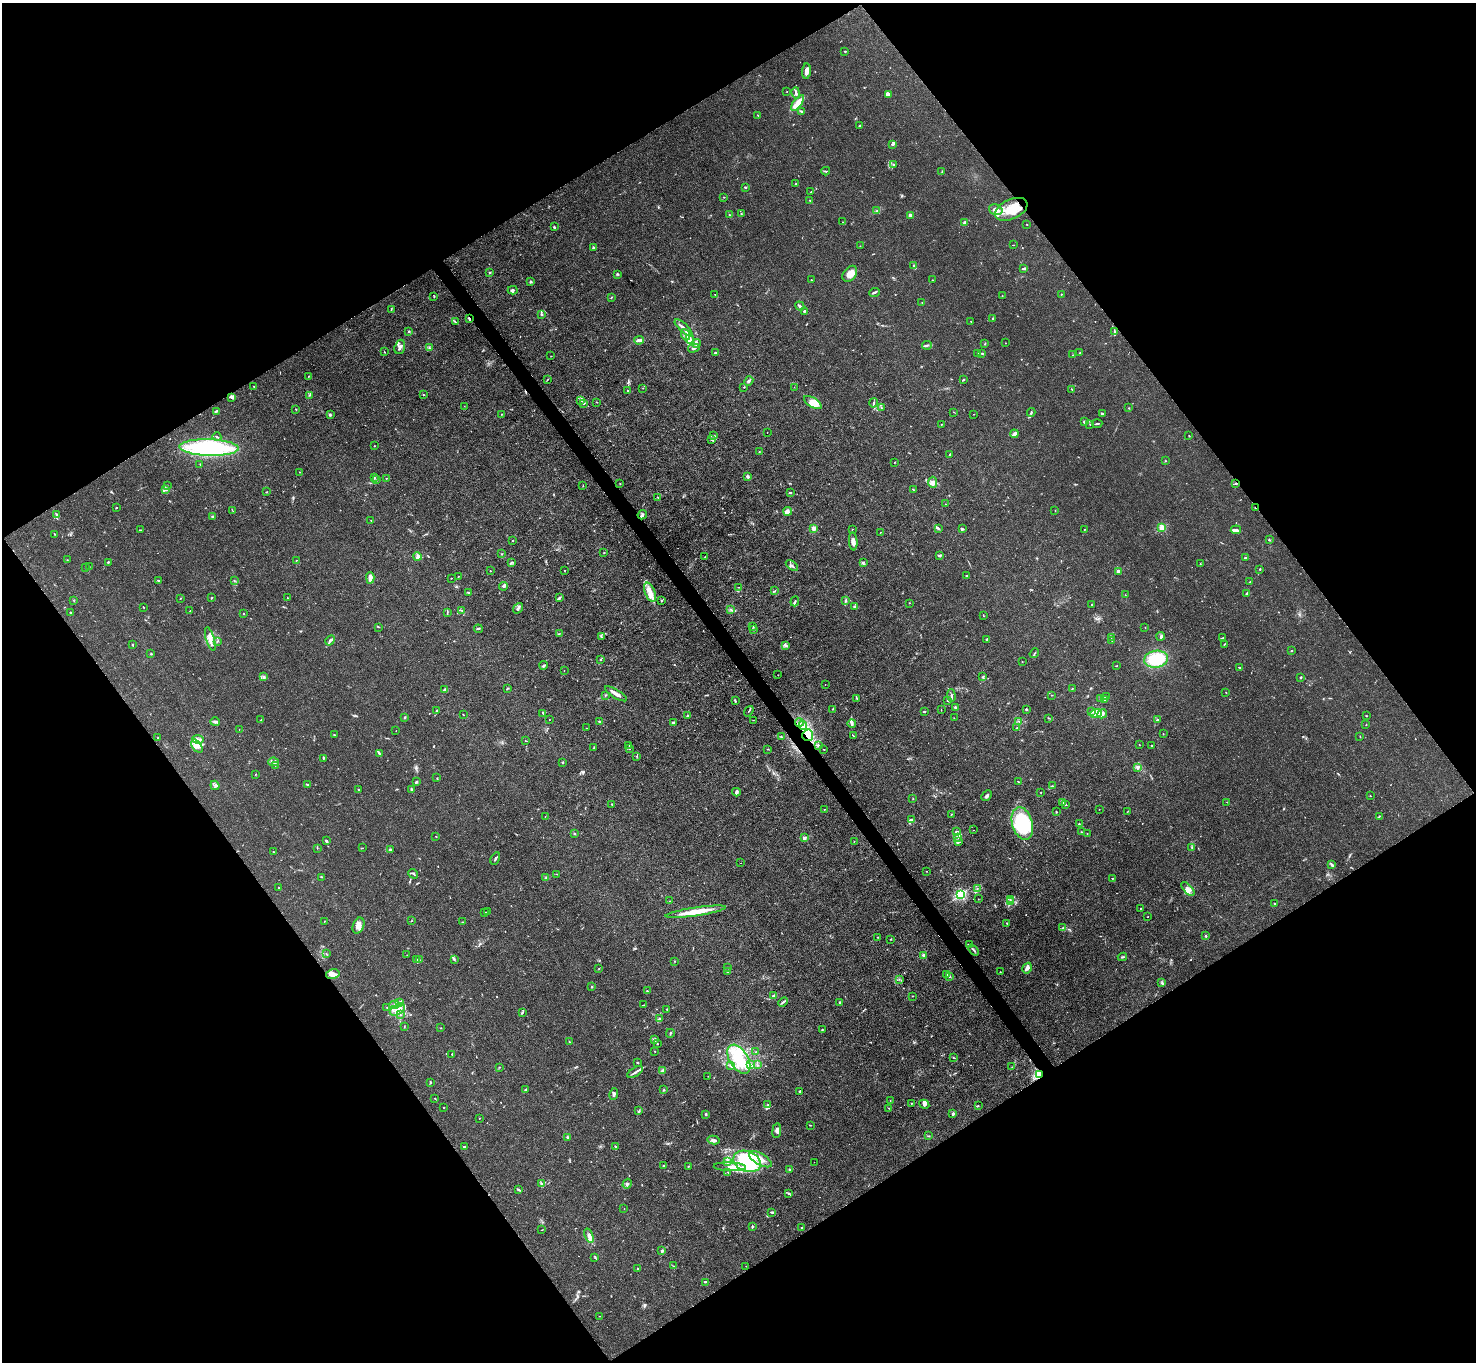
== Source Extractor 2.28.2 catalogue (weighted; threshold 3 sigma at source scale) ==
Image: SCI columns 1-5894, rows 155-5593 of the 5894 x 5887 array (HDU 1 of 3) = the unmasked area's bounding box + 8 px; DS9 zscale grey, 4 x 4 block average (1 PNG px = mean of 4 x 4 image px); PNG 1478 x 1364 px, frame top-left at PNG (2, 3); each listed source drawn as its Kron ellipse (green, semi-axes under 4 px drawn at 4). Shown black and unused: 49% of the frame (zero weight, under 3 of 4 exposures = <1% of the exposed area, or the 3 px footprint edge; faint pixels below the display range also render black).
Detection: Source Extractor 2.28.2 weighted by HDU 2 'WHT'. Background 0.0269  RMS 0.0028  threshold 0.0124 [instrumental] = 3 sigma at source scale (4.5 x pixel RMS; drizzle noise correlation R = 1.50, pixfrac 1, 0.05/0.05 arcsec/px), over >= 5 px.
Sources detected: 758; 9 too faint to see at this stretch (4 x 4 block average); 4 inside a brighter object's white glare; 5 cosmic-ray / hot-pixel residue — neither listed nor drawn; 26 coinciding with a brighter row at this scale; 60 inside a brighter listed object's ellipse — not listed separately; of the other 654, all 500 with FLUX_AUTO >= 0.532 (the completeness limit of this list) listed and drawn (154 fainter detections not listed), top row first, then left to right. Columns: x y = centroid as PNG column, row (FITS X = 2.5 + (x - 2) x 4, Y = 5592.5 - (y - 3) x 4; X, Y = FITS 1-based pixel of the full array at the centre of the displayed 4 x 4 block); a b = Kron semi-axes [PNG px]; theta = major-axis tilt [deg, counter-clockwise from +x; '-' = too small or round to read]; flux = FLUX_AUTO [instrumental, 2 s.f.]
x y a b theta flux
845 51 2 2 - 1.7
807 71 8 3 86 9.9
787 91 2 2 - 0.57
796 93 6 2 -75 3.1
889 95 2 2 - 1.2
798 103 9 4 53 15
801 111 4 2 - 1.5
758 116 3 2 - 1
859 126 3 2 - 1.1
892 144 3 2 - 3.2
893 164 2 2 - 0.94
826 171 4 2 - 1.5
942 171 3 2 - 0.94
796 184 2 2 - 1.7
745 187 2 2 - 2.1
811 192 2 2 - 1
724 197 2 2 - 1.1
810 200 2 2 - 0.92
1011 209 17 10 25 38
877 210 2 2 - 0.7
996 210 7 5 -20 15
741 214 2 2 - 1.1
729 215 2 2 - 1.2
910 215 2 2 - 11
842 222 2 2 - 0.69
965 223 2 2 - 9.3
1027 224 2 2 - 1.3
554 227 3 2 - 2.5
1013 245 2 2 - 0.74
860 246 2 2 - 0.56
593 248 3 2 - 2
913 266 2 2 - 1.1
1023 269 4 2 - 2.3
490 273 2 2 - 1.4
617 274 3 2 - 1
850 274 9 6 52 13
811 280 2 2 - 0.78
932 280 2 2 - 0.82
531 282 3 3 - 2
513 290 5 3 - 3.2
874 292 5 2 - 3.2
715 294 3 2 - 0.62
1062 294 2 2 - 0.71
434 296 3 2 - 0.73
1002 296 2 2 - 0.57
611 297 4 2 - 1.2
922 302 2 2 - 0.7
800 306 5 2 - 3.8
391 309 3 2 - 0.95
804 311 2 2 - 2.4
541 314 3 2 - 2
469 319 2 2 - 5.2
992 319 3 2 - 1.5
971 321 2 2 - 0.76
455 322 4 2 - 1.6
684 328 11 2 -44 6.3
409 331 3 2 - 1.2
1114 332 4 2 - 2.6
685 335 6 4 -69 6.7
690 339 4 2 - 6.5
639 340 5 2 - 5.5
697 343 4 2 - 1.9
1005 343 2 2 - 0.87
985 344 2 2 - 1
927 345 5 2 - 2.4
400 347 7 5 72 7.1
429 348 2 2 - 1.7
694 348 6 2 16 2.8
384 352 2 2 - 0.76
715 353 2 2 - 2.3
978 353 3 2 - 1.3
981 353 2 2 - 0.9
1080 353 2 2 - 0.99
1073 355 2 2 - 0.57
551 356 2 2 - 0.78
308 376 2 2 - 0.72
548 379 2 2 - 0.7
964 379 3 2 - 1.2
749 381 5 3 - 2.9
254 386 2 2 - 0.57
744 387 3 2 - 0.84
794 387 2 2 - 0.54
643 388 2 2 - 0.61
1072 389 2 2 - 1.1
628 390 2 2 - 0.84
309 395 2 2 - 1
424 395 2 2 - 0.64
231 397 3 2 - 2.8
581 401 3 2 - 1.2
597 402 2 2 - 0.55
813 402 10 4 -32 15
584 403 3 2 - 2.7
874 403 5 2 - 2.4
464 406 2 2 - 0.56
881 407 2 2 - 1.2
1129 408 2 2 - 0.73
296 409 2 2 - 0.96
216 411 2 2 - 1.5
954 412 2 2 - 0.63
1031 412 4 2 - 2.2
330 414 3 2 - 1.5
501 414 2 2 - 0.74
974 414 2 2 - 0.68
1102 414 3 2 - 3
1084 422 3 2 - 3.9
941 424 2 2 - 0.76
1090 424 2 2 - 0.96
1097 424 5 2 - 1.8
767 432 2 2 - 0.64
1014 434 4 2 - 6.2
714 436 4 2 - 1.8
1189 436 2 2 - 1.1
217 437 4 2 - 2.5
712 440 3 2 - 1.6
374 446 2 2 - 1.1
209 448 29 8 -2 220
759 451 2 2 - 1
950 454 2 2 - 2.3
1165 461 2 2 - 1.3
894 462 3 2 - 0.61
200 464 2 2 - 0.89
299 472 2 2 - 0.6
748 476 2 2 - 14
374 478 2 2 - 1.6
386 478 3 2 - 0.86
377 480 2 2 - 0.95
933 482 5 4 - 6.5
620 483 2 2 - 1.1
1236 483 2 2 - 2.7
167 485 2 2 - 0.85
583 486 2 2 - 0.74
165 490 4 2 - 2.9
913 490 4 2 - 1.2
266 492 2 2 - 1.1
790 492 3 2 - 1.4
658 497 2 2 - 0.88
946 504 2 2 - 0.78
116 508 2 2 - 1.1
1255 508 2 2 - 1.4
1055 510 2 2 - 0.54
233 511 3 2 - 0.78
787 511 4 3 - 7.7
57 515 4 3 - 2.7
642 515 5 4 - 4
212 517 2 2 - 3.3
371 520 2 2 - 0.79
1162 527 2 2 - 89
813 528 4 3 - 5.6
939 528 3 2 - 1.4
852 529 2 2 - 0.55
962 529 2 2 - 1.1
1084 529 2 2 - 0.77
140 530 2 2 - 1.3
1236 530 5 3 - 4.2
880 532 2 2 - 1.1
54 534 2 2 - 0.9
1269 540 3 2 - 1.2
513 541 2 2 - 1.3
853 541 9 3 -86 7.4
604 552 2 2 - 2
501 554 2 2 - 0.75
940 555 3 2 - 3.5
417 556 4 3 - 4.7
705 557 2 2 - 0.97
1245 558 3 2 - 1.2
67 560 2 2 - 0.59
296 561 2 2 - 0.95
108 562 3 2 - 1.3
511 562 3 2 - 1.7
863 563 3 2 - 1.8
1200 564 2 2 - 0.55
792 566 7 2 -34 3.2
86 567 2 2 - 0.83
89 567 2 2 - 1
1260 569 2 2 - 1.2
564 570 2 2 - 0.58
490 571 2 2 - 0.73
1118 571 2 2 - 18
458 576 2 2 - 0.63
966 576 2 2 - 1.9
370 578 6 3 -88 12
451 578 2 2 - 0.78
234 580 2 2 - 0.74
159 581 2 2 - 1.1
1250 582 2 2 - 0.74
504 586 4 2 - 3
738 587 2 2 - 0.75
775 590 2 2 - 0.96
468 592 3 2 - 1.9
650 592 10 5 -67 15
1247 594 3 3 - 1.7
1125 595 2 2 - 0.71
180 598 2 2 - 1.8
211 598 2 2 - 1.1
287 598 2 2 - 0.7
559 598 4 2 - 3.4
74 600 2 2 - 0.57
661 601 3 2 - 1.2
795 601 5 2 - 2.5
845 601 3 2 - 1.6
909 603 2 2 - 0.69
1092 605 2 2 - 1.4
854 606 3 2 - 1.4
144 607 2 2 - 1.1
518 608 6 3 54 4.4
730 609 2 2 - 1
190 611 2 2 - 0.75
462 611 3 2 - 0.93
70 612 2 2 - 1.9
447 612 3 2 - 1.2
243 613 2 2 - 1.1
983 616 2 2 - 0.74
753 626 2 2 - 0.69
379 627 2 2 - 0.87
1145 628 2 2 - 0.73
478 629 4 2 - 1.6
754 630 3 2 - 1.1
559 634 2 2 - 0.58
1161 636 4 3 - 3.4
601 637 4 2 - 2
1111 637 2 2 - 0.81
1223 638 4 2 - 1
210 639 12 4 -73 11
330 640 5 2 - 3.4
987 640 3 2 - 3
1112 641 2 2 - 0.68
217 642 2 2 - 0.64
1224 644 4 2 - 0.87
133 645 2 2 - 1.7
785 646 3 2 - 1.7
1292 651 2 2 - 2.2
1034 653 5 2 - 2
151 654 2 2 - 4.5
600 659 2 2 - 1
1156 659 12 8 10 65
1022 662 2 2 - 0.91
544 665 4 2 - 2.2
1116 666 4 2 - 0.6
1240 667 4 2 - 1.9
564 670 2 2 - 0.55
778 675 2 2 - 0.55
983 676 2 2 - 1
263 677 2 2 - 1.6
1300 677 4 2 - 1.2
825 684 2 2 - 0.61
508 688 2 2 - 0.81
1072 689 3 2 - 1.1
444 690 3 2 - 2
1226 693 2 2 - 0.6
616 694 12 2 -32 12
951 695 6 2 -83 2.4
1051 695 2 2 - 0.65
605 696 2 2 - 0.59
1106 697 2 2 - 0.94
857 698 3 2 - 1
1100 699 3 2 - 1.4
947 700 2 2 - 0.91
1104 700 2 2 - 0.72
735 701 4 2 - 1.4
955 707 2 2 - 3.3
832 709 2 2 - 0.54
436 710 3 2 - 1.6
941 710 3 2 - 0.55
1026 710 3 2 - 2
749 711 6 2 52 1.4
924 712 3 2 - 1.6
1091 712 2 2 - 0.78
1096 713 6 4 21 8.6
543 714 3 2 - 1.9
1102 714 5 3 - 7.9
463 715 3 2 - 0.69
688 716 3 2 - 2.5
1367 716 2 2 - 0.6
405 717 3 2 - 0.92
954 718 2 2 - 0.77
1048 718 3 2 - 1
261 720 2 2 - 0.68
549 720 2 2 - 0.69
753 720 2 2 - 0.58
1157 720 2 2 - 6.7
1019 721 3 2 - 0.86
215 722 4 3 - 3.7
600 722 4 2 - 2.2
799 722 4 2 - 2.9
673 723 3 2 - 3.1
852 723 4 2 - 5.3
1366 725 2 2 - 0.84
803 726 4 3 - 4.7
586 728 2 2 - 0.53
1016 728 3 2 - 0.69
239 730 2 2 - 0.59
396 731 2 2 - 0.74
334 734 2 2 - 0.54
1163 734 2 2 - 0.68
808 735 5 5 - 12
853 736 2 2 - 0.94
1360 736 2 2 - 1
781 737 3 2 - 1.3
158 738 2 2 - 1.5
198 739 5 3 - 5.8
526 741 3 2 - 0.73
1139 744 2 2 - 0.61
629 745 2 2 - 0.54
818 745 4 2 - 2.3
197 746 7 4 -51 9.3
1152 746 2 2 - 0.98
594 748 2 2 - 1.1
630 749 2 2 - 0.53
767 749 2 2 - 0.64
824 749 3 2 - 0.84
379 753 4 2 - 2
637 756 2 2 - 0.81
324 758 2 2 - 1.3
274 762 5 2 - 3.3
563 762 3 2 - 1.5
275 765 3 2 - 1.2
1138 768 3 2 - 2
256 774 2 2 - 0.75
437 778 2 2 - 0.71
417 781 3 2 - 1.7
1018 782 2 2 - 0.92
307 784 2 2 - 1.7
215 785 5 3 - 3.3
1052 786 2 2 - 0.99
358 789 2 2 - 1
411 789 3 2 - 2.6
736 792 4 3 - 3
1041 793 2 2 - 0.67
987 796 6 2 46 3.3
1370 796 2 2 - 0.95
913 798 2 2 - 0.61
1227 802 2 2 - 0.63
1062 803 3 2 - 1.5
612 804 2 2 - 1.3
1066 804 2 2 - 0.73
824 809 2 2 - 0.85
1099 809 2 2 - 0.73
1128 811 3 2 - 0.76
1056 812 2 2 - 2.6
951 814 2 2 - 1.1
545 816 2 2 - 0.75
1379 816 3 2 - 1.2
912 820 4 2 - 3.1
1022 823 17 10 -75 150
1079 824 2 2 - 0.98
974 830 2 2 - 1.5
956 832 4 2 - 2.1
1082 832 2 2 - 0.61
575 834 2 2 - 1.5
1087 834 2 2 - 1.1
436 836 2 2 - 0.72
804 838 2 2 - 25
958 838 3 2 - 1.3
326 841 2 2 - 2.9
854 842 2 2 - 0.83
958 842 3 2 - 1.7
317 848 2 2 - 1
362 848 2 2 - 0.54
1192 848 3 2 - 1.9
390 850 3 3 - 3.2
273 852 2 2 - 0.78
495 859 6 2 63 2.5
741 863 2 2 - 0.66
1332 865 4 2 - 3.1
926 871 2 2 - 0.6
413 874 5 2 - 2.1
557 874 2 2 - 0.54
322 877 3 2 - 1
546 877 2 2 - 1.3
1112 878 2 2 - 0.84
278 887 2 2 - 1.9
977 888 2 2 - 0.72
1188 889 8 3 -48 6.9
960 895 2 2 - 210
978 899 2 2 - 0.61
1010 900 2 2 - 1.1
669 901 2 2 - 0.59
1010 902 3 2 - 1.6
1275 904 3 2 - 2.3
1140 909 2 2 - 0.93
485 912 2 2 - 1.1
487 912 2 2 - 1.1
696 912 30 4 8 29
1148 917 2 2 - 1.3
324 921 2 2 - 0.74
411 921 2 2 - 0.82
462 922 2 2 - 0.65
1007 923 2 2 - 1.2
358 926 8 5 68 10
1062 928 3 2 - 1.9
1205 936 2 2 - 2
878 937 2 2 - 0.92
891 939 3 2 - 0.78
969 944 3 2 - 1.5
974 950 6 2 -52 3
326 954 2 2 - 0.87
407 955 2 2 - 0.6
924 955 2 2 - 19
1122 957 5 2 - 1.7
416 960 4 2 - 2.2
419 960 2 2 - 1.4
454 960 2 2 - 0.73
674 961 2 2 - 0.68
727 967 2 2 - 0.73
1027 968 5 3 - 8.3
599 969 2 2 - 0.56
728 971 3 2 - 2
1000 972 2 2 - 0.61
333 974 6 5 - 10
946 974 2 2 - 0.65
949 976 3 3 - 2.4
899 979 2 2 - 0.55
1161 983 2 2 - 0.87
592 987 2 2 - 1.2
647 991 3 2 - 1.1
774 996 3 2 - 6.4
913 996 2 2 - 1.1
783 1002 5 2 - 2.3
399 1003 3 2 - 1.6
840 1003 2 2 - 2.5
394 1005 5 2 - 3.5
643 1005 3 2 - 0.71
387 1007 2 2 - 0.57
667 1009 2 2 - 0.84
397 1010 8 5 30 14
522 1013 3 2 - 2.6
400 1015 2 2 - 0.94
659 1018 4 2 - 1.8
404 1027 3 2 - 1
441 1028 2 2 - 0.71
822 1030 2 2 - 1.2
670 1033 4 2 - 2.1
654 1040 2 2 - 5.8
569 1042 2 2 - 1.2
657 1044 2 2 - 0.98
655 1051 2 2 - 0.61
756 1052 2 2 - 1
452 1054 2 2 - 1.6
954 1058 3 2 - 1
739 1059 16 9 -58 47
637 1063 2 2 - 1.6
751 1065 3 2 - 9.2
758 1065 2 2 - 0.57
731 1066 3 2 - 2
499 1067 2 2 - 1.2
1012 1067 2 2 - 0.66
662 1070 4 2 - 5.5
635 1072 9 2 31 4.6
1040 1075 2 2 - 300
708 1076 2 2 - 0.55
430 1083 3 2 - 0.88
526 1089 3 2 - 1.8
664 1090 2 2 - 1.9
800 1092 3 2 - 2.2
614 1094 6 2 80 2.7
435 1098 2 2 - 1
890 1100 2 2 - 0.67
911 1103 2 2 - 0.58
768 1104 2 2 - 0.93
924 1104 5 3 - 4
978 1106 3 2 - 1
444 1107 2 2 - 0.83
888 1108 2 2 - 0.72
639 1111 2 2 - 1.2
706 1114 3 2 - 1.3
953 1114 2 2 - 3.2
479 1118 2 2 - 0.59
810 1125 3 2 - 1.1
777 1131 7 3 82 5.4
928 1136 2 2 - 1.1
567 1137 2 2 - 6.3
714 1140 6 3 -12 3.9
615 1146 2 2 - 1.1
464 1147 2 2 - 2
760 1159 12 5 -30 17
727 1161 3 2 - 1.9
747 1161 14 10 -21 70
814 1162 2 2 - 0.63
664 1166 2 2 - 4.8
688 1166 2 2 - 0.99
730 1167 16 3 -2 12
790 1170 2 2 - 15
728 1172 3 2 - 1.3
541 1184 3 2 - 1.6
627 1184 5 3 - 3.1
518 1189 4 2 - 2.7
789 1193 3 2 - 1.3
624 1209 2 2 - 0.59
772 1212 4 2 - 2.7
752 1226 3 2 - 2.7
802 1228 2 2 - 1.7
542 1230 2 2 - 0.65
589 1236 7 3 -70 9.2
662 1251 2 2 - 2.4
595 1257 3 2 - 0.92
674 1266 3 2 - 0.87
746 1266 2 2 - 0.66
638 1269 2 2 - 1.8
705 1282 2 2 - 0.86
599 1316 2 2 - 0.76
Overlapping masked pixels (flux is a lower limit): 5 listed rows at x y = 469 319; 1236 483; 1255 508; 808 735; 1040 1075
Diffuse or blended objects may show on this block-average render without a row.